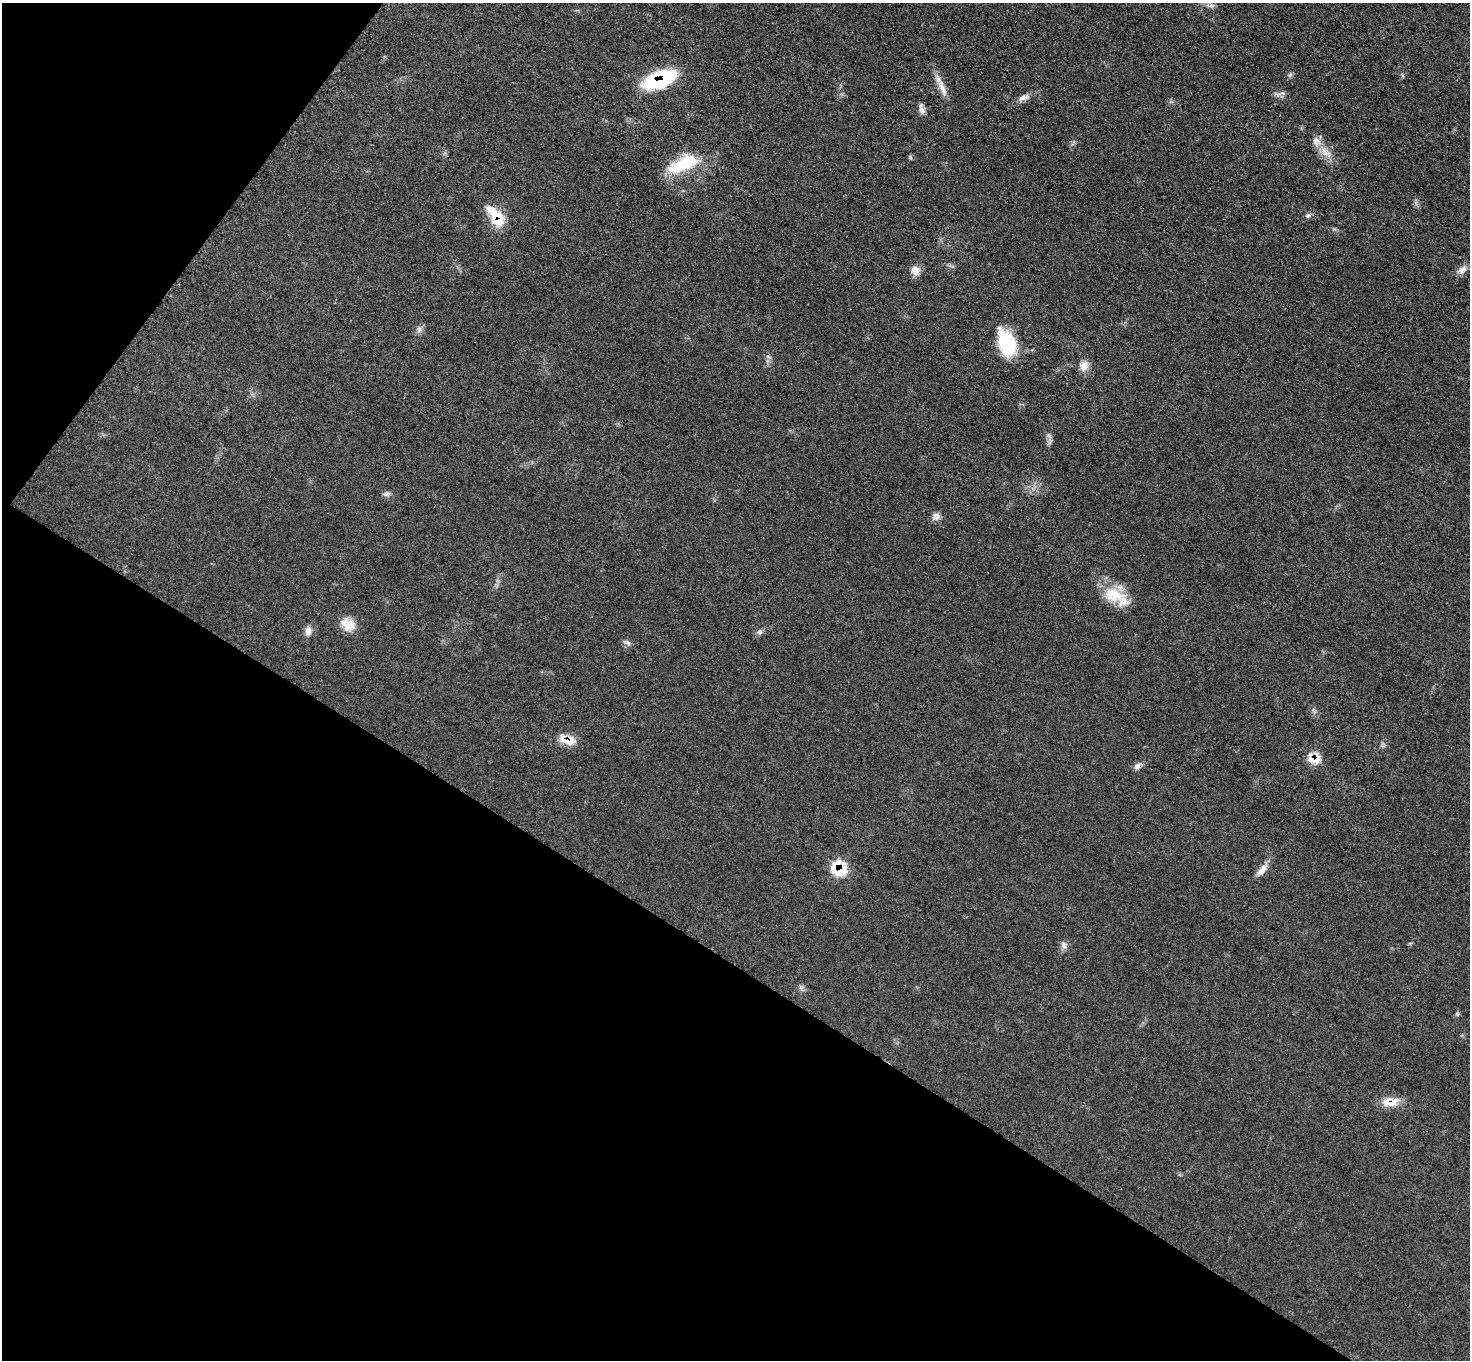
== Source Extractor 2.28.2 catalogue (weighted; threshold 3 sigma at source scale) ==
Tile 9 of 4 x 4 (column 1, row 3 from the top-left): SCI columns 12-1479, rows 1519-2876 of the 5891 x 5893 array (HDU 1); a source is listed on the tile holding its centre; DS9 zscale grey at full resolution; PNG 1472 x 1362 px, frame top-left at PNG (2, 3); no overlay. Shown black and unused: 34% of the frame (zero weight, under 3 of 5 exposures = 1% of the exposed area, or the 3 px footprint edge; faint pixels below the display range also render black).
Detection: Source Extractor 2.28.2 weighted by HDU 2 'WHT'; one run over the whole footprint, this tile lists its part. Background 0.0484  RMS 0.0051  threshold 0.0231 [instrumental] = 3 sigma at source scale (4.5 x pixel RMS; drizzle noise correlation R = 1.50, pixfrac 1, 0.05/0.05 arcsec/px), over >= 5 px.
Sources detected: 29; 1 inside a brighter listed object's ellipse — not listed separately; the other 28 listed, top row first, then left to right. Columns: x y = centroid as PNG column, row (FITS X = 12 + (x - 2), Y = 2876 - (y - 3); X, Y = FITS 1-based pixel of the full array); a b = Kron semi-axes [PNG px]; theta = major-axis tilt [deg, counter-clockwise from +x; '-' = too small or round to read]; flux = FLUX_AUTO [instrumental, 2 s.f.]
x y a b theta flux
659 80 31 15 22 43
942 87 32 7 -68 5.9
1023 97 17 7 16 3.1
922 109 15 6 -79 2.3
1325 152 18 9 -39 5.8
683 164 41 15 23 24
1308 216 7 5 22 1.2
498 219 29 14 -54 15
915 270 13 11 -56 4.1
1462 270 15 9 40 3.2
419 329 10 6 64 1.8
1007 343 30 17 -70 27
1084 366 13 11 66 4.3
387 494 9 6 18 1.5
936 516 11 9 -79 2.6
1113 594 30 20 -12 16
348 624 20 15 -35 7.1
308 631 13 8 80 3
760 632 8 6 19 1.4
628 643 10 5 -23 1.4
567 740 23 10 -17 7.6
1314 759 13 11 -9 8.7
1137 766 10 7 40 2.2
839 869 16 14 -54 18
1262 870 19 8 50 4.1
1064 945 11 7 -86 2.1
1457 1014 5 4 - 0.69
1390 1102 23 11 4 7.7
Overlapping masked pixels (flux is a lower limit): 6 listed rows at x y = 659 80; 498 219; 567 740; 1314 759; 839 869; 1390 1102